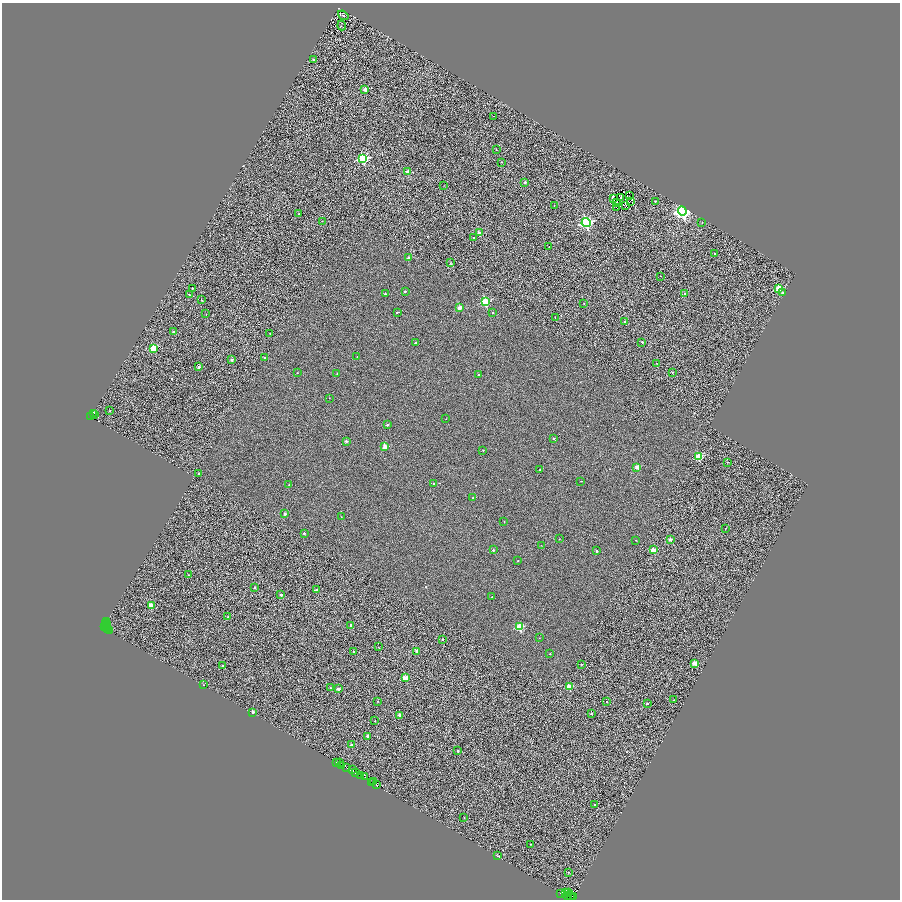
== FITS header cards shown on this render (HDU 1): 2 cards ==
NAXIS1  =                 1796
NAXIS2  =                 1795

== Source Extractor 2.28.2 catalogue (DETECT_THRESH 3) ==
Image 1796 x 1795 px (HDU 1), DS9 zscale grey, zoomed out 1/2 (1 PNG px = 2 x 2 image px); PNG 902 x 902 px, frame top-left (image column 1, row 1794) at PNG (2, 3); each listed source drawn as its Kron ellipse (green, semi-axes under 4 px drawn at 4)
Background 1.03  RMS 4.6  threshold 13.7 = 3 sigma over >= 5 px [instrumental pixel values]
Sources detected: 206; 47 cannot appear on this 1/2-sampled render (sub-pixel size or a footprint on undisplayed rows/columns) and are neither listed nor drawn; the other 159 listed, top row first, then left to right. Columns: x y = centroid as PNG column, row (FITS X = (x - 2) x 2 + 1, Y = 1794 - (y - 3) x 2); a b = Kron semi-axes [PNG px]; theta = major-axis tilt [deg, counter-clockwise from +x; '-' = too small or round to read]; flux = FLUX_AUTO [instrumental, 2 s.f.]
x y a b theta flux
343 15 5 2 - 770
342 25 5 2 - 470
314 59 2 2 - 1000
365 90 2 2 - 9500
494 116 2 1 - 810
496 150 2 1 - 740
363 159 3 3 - 89000
501 162 2 1 - 320
408 172 2 2 - 5900
524 182 2 2 - 3100
444 186 2 1 - 210
630 196 2 1 - 220
621 197 2 1 - 320
614 199 3 2 - 520
655 201 2 1 - 370
617 202 3 1 - 130
630 202 2 1 - 220
554 205 2 1 - 280
625 205 3 1 - 290
616 207 2 1 - 220
682 211 5 4 - 250000
299 214 2 2 - 850
322 221 2 2 - 320
586 223 4 4 - 91000
702 223 2 2 - 300
479 233 2 2 - 6100
474 238 2 2 - 1000
549 247 2 1 - 410
715 253 2 2 - 540
408 257 4 3 - 940
450 263 2 2 - 420
660 276 2 1 - 860
192 288 2 2 - 720
779 289 3 3 - 30000
405 291 2 2 - 1900
783 293 3 3 - 1400
385 294 2 2 - 2000
685 294 2 2 - 2000
189 295 2 2 - 510
201 300 2 2 - 640
485 302 3 3 - 50000
584 303 2 2 - 600
460 308 2 2 - 9500
397 312 3 1 - 740
492 312 2 2 - 860
206 314 2 2 - 300
555 317 2 2 - 430
625 322 2 2 - 1200
173 332 2 2 - 1500
270 333 2 1 - 620
642 342 2 2 - 1600
415 343 2 2 - 1200
153 348 3 3 - 30000
264 357 2 2 - 820
357 357 2 1 - 250
232 360 2 2 - 4000
656 363 2 2 - 270
199 367 2 2 - 3100
672 372 2 2 - 620
297 373 2 2 - 320
337 374 2 2 - 350
478 375 2 2 - 670
329 398 2 1 - 210
109 411 2 2 - 730
93 413 3 1 - 1200
94 415 3 1 - 400
91 416 3 2 - 2200
446 419 2 1 - 230
387 425 2 2 - 1700
554 439 2 2 - 1200
346 441 2 2 - 2500
385 447 2 2 - 12000
483 450 2 2 - 490
699 457 3 3 - 26000
727 462 2 1 - 360
637 467 2 2 - 9400
540 470 2 2 - 590
199 474 2 2 - 790
581 481 2 1 - 290
433 483 2 2 - 2100
289 485 2 2 - 290
473 498 2 2 - 620
285 514 2 2 - 2800
341 517 2 1 - 400
504 522 2 2 - 250
726 528 2 2 - 350
304 533 2 2 - 1600
559 539 2 2 - 390
670 539 2 2 - 3200
635 540 2 1 - 260
541 546 2 2 - 210
493 550 2 2 - 1500
653 550 2 2 - 12000
597 551 2 2 - 2200
518 561 2 2 - 460
189 575 2 2 - 450
255 588 2 2 - 1900
316 590 2 2 - 3200
281 595 2 2 - 2300
492 597 2 1 - 260
151 605 2 2 - 14000
227 617 2 2 - 640
107 621 2 1 - 650
106 624 2 1 - 410
108 624 3 1 - 1400
351 625 2 2 - 3500
104 626 3 1 - 250
106 626 2 1 - 320
520 627 3 3 - 40000
108 628 2 1 - 530
107 630 2 1 - 1600
109 631 2 1 - 1700
539 638 2 2 - 260
443 639 2 2 - 1300
378 647 2 1 - 340
416 651 2 2 - 5500
353 652 2 2 - 1100
550 654 2 2 - 550
695 663 2 2 - 10000
582 664 2 2 - 240
223 666 2 2 - 1300
405 678 3 2 - 20000
204 685 2 1 - 240
569 687 2 2 - 20000
330 688 2 2 - 570
338 689 2 2 - 4900
674 700 2 1 - 450
377 701 2 2 - 390
607 702 2 2 - 1200
647 704 2 2 - 1400
253 712 2 2 - 3300
591 713 2 2 - 860
399 715 2 2 - 4300
375 721 2 2 - 640
367 736 2 2 - 4500
351 745 2 2 - 1900
458 751 2 2 - 2700
336 762 2 1 - 1100
339 763 2 1 - 920
341 765 2 1 - 1300
346 767 4 2 - 29000
352 770 3 1 - 2000
356 773 4 2 - 730
360 776 2 1 - 6600
365 776 2 1 - 350
372 782 3 1 - 270
373 782 2 2 - 2200
376 785 3 2 - 11000
594 805 2 2 - 600
464 818 2 1 - 370
530 844 2 2 - 340
497 856 3 2 - 1000
568 872 2 2 - 350
561 893 2 1 - 1800
565 893 2 2 - 360
569 893 3 2 - 1500
567 895 3 2 - 5200
570 895 2 1 - 780
573 897 2 1 - 2000
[47 sub-pixel or undisplayed-footprint detections neither listed nor drawn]